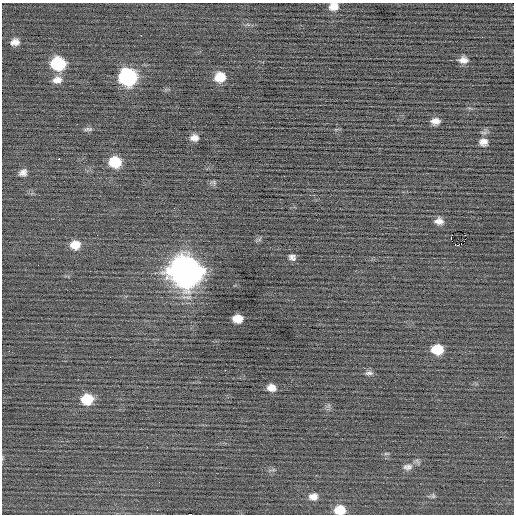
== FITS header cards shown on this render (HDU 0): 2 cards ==
NAXIS1  =                  512 / Axis length
NAXIS2  =                  512 / Axis length

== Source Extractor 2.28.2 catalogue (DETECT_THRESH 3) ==
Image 512 x 512 px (HDU 0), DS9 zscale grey, 1 PNG px = 1 image px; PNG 516 x 516 px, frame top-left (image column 1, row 512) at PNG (2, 3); no overlay
Background -0.0298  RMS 0.77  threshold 2.3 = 3 sigma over >= 5 px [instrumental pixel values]
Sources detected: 41; all 41 listed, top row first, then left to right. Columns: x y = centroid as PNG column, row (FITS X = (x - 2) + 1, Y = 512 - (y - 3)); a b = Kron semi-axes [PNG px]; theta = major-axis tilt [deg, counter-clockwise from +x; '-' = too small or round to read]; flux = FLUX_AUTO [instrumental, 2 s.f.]
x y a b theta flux
334 6 10 8 14 440
141 35 2 2 - 380
15 42 9 7 6 320
463 60 10 7 0 330
58 64 11 10 - 3300
128 77 11 11 - 8600
220 77 10 9 - 970
57 80 12 9 6 390
435 121 9 6 3 330
88 129 12 5 3 130
194 138 9 7 1 320
483 142 12 10 -8 350
59 159 3 2 - 660
115 162 11 10 - 1500
23 172 10 8 26 260
214 182 8 5 -70 100
439 221 11 8 -3 330
465 235 2 2 - 1000
451 238 4 2 - 1800
455 244 3 2 - 54
461 244 2 2 - 880
75 245 11 9 8 700
458 245 3 2 - 91
292 257 9 7 -16 200
38 265 2 2 - 130
185 271 14 13 - 72000
166 277 3 3 - 930
238 319 9 7 -1 670
437 349 10 8 -1 1200
9 351 2 2 - 160
110 357 2 2 - 31
225 370 3 2 - 61
369 373 10 6 6 160
271 388 10 8 -16 370
87 399 11 10 - 1300
147 447 2 2 - 81
408 467 15 9 6 310
433 496 7 6 - 100
313 497 10 8 4 350
340 510 11 9 0 890
190 514 4 2 - 1600
At the frame edge (FLAGS 8, measured only in part): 3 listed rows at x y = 334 6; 340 510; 190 514